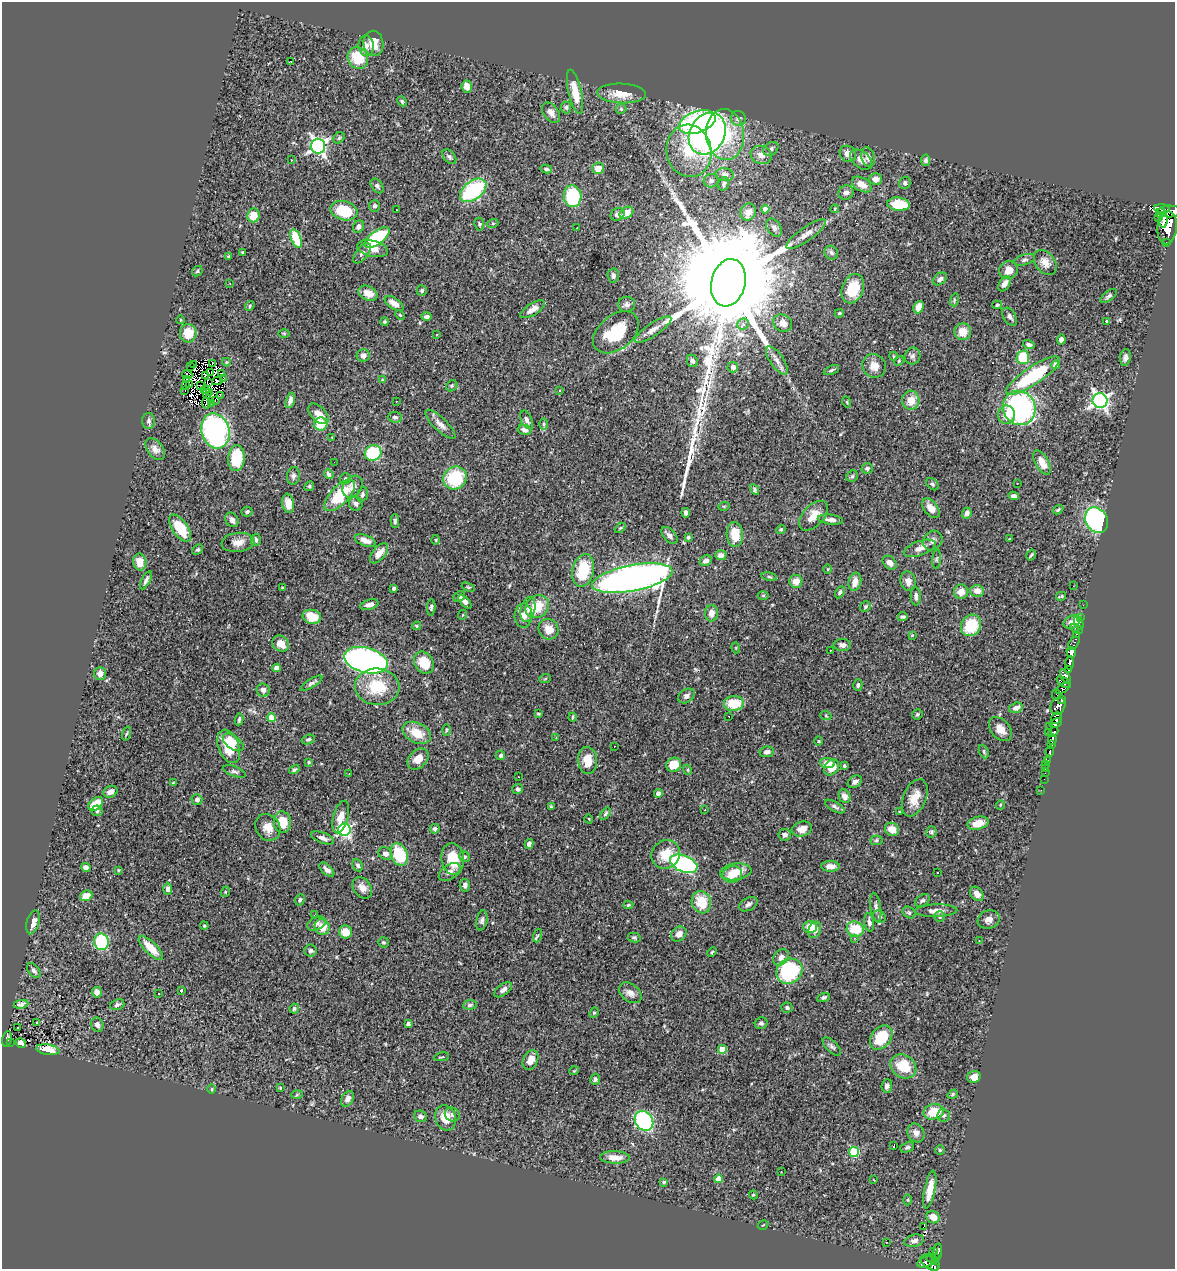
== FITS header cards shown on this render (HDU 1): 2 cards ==
NAXIS1  =                 1173
NAXIS2  =                 1267

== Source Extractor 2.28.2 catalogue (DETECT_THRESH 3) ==
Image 1173 x 1267 px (HDU 1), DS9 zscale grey, 1 PNG px = 1 image px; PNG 1177 x 1271 px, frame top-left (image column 1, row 1267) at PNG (2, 2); each listed source drawn as its Kron ellipse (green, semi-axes under 4 px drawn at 4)
Background 0.574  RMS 0.026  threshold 0.0785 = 3 sigma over >= 5 px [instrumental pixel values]
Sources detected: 495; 16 with non-positive FLUX_AUTO (blend fragments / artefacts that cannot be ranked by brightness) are neither listed nor drawn; the other 479 listed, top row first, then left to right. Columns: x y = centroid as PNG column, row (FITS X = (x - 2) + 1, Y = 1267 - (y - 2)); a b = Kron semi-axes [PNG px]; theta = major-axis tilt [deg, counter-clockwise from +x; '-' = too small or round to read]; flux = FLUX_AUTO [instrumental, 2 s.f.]
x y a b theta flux
373 43 12 10 -82 30
366 46 10 7 -83 10
358 58 11 10 - 53
290 61 3 2 - 20
467 86 6 5 - 12
575 92 22 6 -77 34
621 93 24 10 -2 31
402 101 5 4 - 3
566 107 6 5 - 3.6
621 109 5 5 - 2.8
551 113 11 7 -53 11
738 119 8 7 - 7.8
697 122 19 10 19 260
707 134 22 17 61 570
725 135 25 19 -83 110
339 138 6 5 - 2.8
318 146 7 7 - 520
771 149 8 6 36 4.6
689 151 26 22 -80 82
848 154 9 7 -46 12
761 155 10 9 - 13
449 157 8 5 -50 4.7
868 157 10 6 -76 10
291 160 3 2 - 2.4
861 160 12 8 -39 13
926 160 5 4 - 4.5
598 168 6 5 - 19
546 169 6 3 -11 3
724 175 9 6 -6 7.4
876 179 6 6 - 14
711 181 7 7 - 5.7
905 183 6 5 - 4.1
724 184 6 5 - 4
862 184 10 6 -29 20
377 186 8 5 -52 4.1
473 190 15 9 38 170
846 193 8 7 - 7.7
573 196 11 9 -85 100
899 204 11 6 -6 57
375 206 6 5 - 4.5
765 209 4 4 - 14
835 209 4 3 - 1.5
1162 209 8 3 -4 210
396 210 2 2 - 1.6
344 211 13 9 -16 69
1169 211 12 6 1 560
748 212 9 7 60 15
627 213 7 5 33 22
1160 213 5 3 - 160
617 214 7 6 - 6
253 215 7 6 - 25
1159 218 4 3 - 67
1163 220 8 4 89 290
493 223 5 3 - 1.7
479 224 6 5 - 2.8
358 227 6 5 - 6.6
577 228 2 2 - 0.93
774 228 10 6 -54 7
1167 228 17 9 86 1100
806 234 24 7 35 15
377 238 15 6 36 130
296 239 10 5 -67 74
1167 242 3 3 - 36
372 249 16 8 -13 18
243 252 3 3 - 2.4
362 253 12 6 51 6
831 253 7 6 - 5.4
228 256 4 3 - 2.1
1024 260 11 5 16 4.5
1045 262 14 9 -53 15
1009 270 9 9 - 17
197 271 6 4 47 2.4
613 276 7 5 -87 5.8
940 279 8 5 35 5.9
728 283 24 17 76 81000
230 284 4 3 - 1.3
1004 284 8 5 59 8.7
853 289 15 10 68 50
422 291 5 5 - 3
368 293 10 7 -27 20
1109 296 9 4 37 3.9
954 300 6 4 73 2.7
394 303 10 5 -34 15
627 304 8 7 - 6.4
997 305 5 3 - 2.3
250 306 5 4 - 2.4
919 307 6 5 - 18
533 309 14 6 32 10
839 313 4 3 - 2.2
400 315 5 3 - 1.5
426 317 5 3 - 4.9
1010 317 10 6 -56 6.4
181 320 4 3 - 1.4
385 321 4 4 - 2.6
1106 321 3 2 - 1.4
783 323 10 8 -33 14
743 324 6 5 - 6.2
653 330 21 6 33 13
616 332 26 17 39 67
963 332 8 8 - 23
188 333 9 8 - 35
284 333 6 4 -1 1.7
436 335 3 3 - 2.2
1061 340 5 4 - 6.9
1029 345 6 4 -17 4.8
363 355 6 6 - 10
893 356 4 2 - 1.4
913 356 8 7 - 5.8
1023 357 7 6 - 66
1125 357 8 5 82 6.2
777 360 17 6 -56 11
692 361 6 5 - 4.6
899 361 5 4 - 1.8
227 362 4 4 - 2
194 364 3 3 - 12
213 364 4 3 - 0.45
1056 365 4 4 - 15
874 366 12 11 - 17
191 367 3 2 - 6.4
733 367 5 5 - 8.2
831 370 8 4 24 3.2
210 373 3 2 - 2.4
187 374 5 3 - 2.5
222 374 4 2 - 4.4
205 375 4 3 - 2.7
1033 376 32 9 34 140
187 379 3 2 - 0.8
223 379 3 2 - 0.98
382 380 4 4 - 1.6
217 381 5 3 - 4.4
208 383 4 2 - 0.97
190 384 2 2 - 0.76
186 385 2 2 - 1.7
201 385 2 2 - 1.7
452 386 6 5 - 2.6
205 390 4 2 - 1.3
560 390 3 3 - 1.7
185 391 3 2 - 60
210 393 3 2 - 0.5
207 394 5 2 - 1.6
220 395 3 2 - 5.1
290 400 8 4 74 8.5
911 400 9 8 - 23
215 401 3 2 - 0.62
396 401 3 2 - 2.4
1100 401 7 7 - 540
847 402 5 3 - 1.6
206 403 6 2 -78 2.8
211 403 3 2 - 1.9
1019 408 17 16 - 340
318 414 12 7 -45 21
1006 415 9 8 - 20
395 417 7 5 -5 4.3
527 420 10 5 -65 7.5
149 421 8 6 -89 5.2
321 424 6 6 - 44
440 424 20 6 -44 12
544 424 6 4 -90 2.6
524 430 7 5 -13 7.9
215 431 18 14 -75 320
332 437 2 2 - 1.4
155 449 12 7 -53 11
373 453 8 7 - 93
236 458 13 8 86 68
334 462 3 2 - 1.3
1042 463 13 6 -61 20
867 468 6 5 - 3.7
329 474 5 4 - 4.8
293 476 9 6 84 5.3
852 476 6 5 - 3.4
455 478 12 11 - 97
345 479 5 5 - 3.2
932 484 7 5 -41 3.2
1017 484 2 2 - 2.6
309 486 5 4 - 2.8
353 487 12 9 53 10
755 490 5 4 - 3.2
362 494 7 5 73 4.7
340 495 20 9 46 77
1014 496 5 4 - 4.9
288 503 9 6 -81 18
356 504 7 6 - 5.3
724 506 6 3 17 1.9
931 508 11 6 -51 14
1058 510 5 3 - 2.5
247 512 5 5 - 3.4
686 513 4 4 - 5.6
967 513 6 4 66 6.4
813 516 18 10 46 23
232 520 7 6 - 9.7
830 520 13 5 -7 7.7
1097 520 13 11 -60 240
395 521 7 4 88 3.6
180 528 16 7 -55 45
620 528 6 4 43 2
781 529 5 4 - 2.7
735 534 12 8 -87 36
669 535 10 6 -48 7.5
688 537 4 4 - 2.6
1010 539 4 2 - 1.3
256 540 6 5 - 3.9
365 540 11 5 -21 14
436 540 5 3 - 1.7
932 540 10 9 - 8.9
238 542 16 9 6 16
920 548 16 7 20 15
197 549 6 4 41 3
379 553 12 6 50 15
721 555 6 5 - 8.8
1031 555 6 2 57 2.2
937 559 9 4 85 3
706 561 6 5 - 6.8
140 562 8 6 -79 19
890 563 8 6 -41 9.4
828 569 4 3 - 1.5
583 570 16 10 77 70
769 577 8 4 -9 2.6
632 578 41 13 11 1700
146 580 10 3 63 5
796 581 6 6 - 16
908 581 9 7 -77 12
855 582 9 6 77 18
1073 586 2 2 - 1.2
282 587 3 2 - 1.3
468 587 7 4 -18 2
394 589 4 3 - 3.4
977 591 7 6 - 14
840 592 6 4 60 2.8
961 592 7 7 - 17
459 596 6 4 25 3.5
763 596 5 3 - 2.1
916 596 9 5 -89 5.6
1061 596 5 2 - 2.3
465 602 8 4 -47 7.6
369 605 9 5 15 7.7
1083 605 2 2 - 4.4
431 607 8 4 87 3.2
537 607 12 10 42 43
865 607 5 5 - 2.6
528 609 12 7 75 9.5
711 613 8 6 88 14
462 615 5 3 - 1.5
523 616 12 8 87 15
312 617 9 7 -15 34
903 617 5 3 - 3.2
1081 617 3 2 - 4
1072 622 8 6 26 11
1079 623 8 4 -70 25
971 625 11 9 54 68
416 626 4 3 - 2.3
549 629 10 9 - 21
1077 629 6 3 -27 12
1077 634 3 2 - 4.6
912 635 3 3 - 1.5
1074 643 7 4 51 3.2
281 644 9 7 -43 18
842 645 8 6 -2 7.5
736 648 5 3 - 1.7
830 650 3 2 - 3.1
1071 652 6 4 -73 270
366 660 22 12 -15 480
424 663 11 9 -57 41
1070 663 7 3 88 210
276 668 4 4 - 10
1068 670 4 3 - 16
100 674 6 5 - 12
1065 677 8 4 -60 140
545 679 6 3 20 1.6
1064 682 8 4 -34 68
311 683 12 4 31 5.2
858 685 6 4 74 3.7
377 687 22 18 -4 69
1063 688 8 3 33 5.1
263 690 7 6 - 7.5
1056 695 5 3 - 40
686 696 9 6 35 7.2
1062 699 4 4 - 110
734 703 10 7 5 53
1058 706 9 7 64 250
1016 708 7 5 17 8.8
538 714 4 2 - 1.9
917 714 5 5 - 2.7
729 716 3 2 - 1.3
826 716 5 3 - 1.7
573 717 4 2 - 2
272 718 4 4 - 41
1056 718 6 5 - 250
239 719 6 3 81 3.4
1056 723 6 3 29 240
1050 726 3 3 - 36
1000 729 14 9 -49 17
446 730 6 4 88 2.1
1053 732 6 4 42 120
417 733 15 10 -27 35
1048 733 3 2 - 8.2
126 734 7 3 71 2.1
556 738 2 2 - 1
308 739 7 4 18 3.9
1052 739 5 4 - 130
818 741 4 3 - 1.5
233 742 12 6 -37 36
1051 745 3 2 - 19
229 746 17 10 -69 47
614 746 2 2 - 2.5
984 751 7 4 -65 2.8
1050 751 5 3 - 68
767 752 7 5 8 7.2
501 755 5 4 - 4.1
418 759 12 8 45 18
588 760 13 9 -86 27
1048 760 3 3 - 49
309 762 4 3 - 1.7
827 763 7 5 -3 14
1045 764 2 2 - 2.4
674 765 8 7 - 28
844 766 4 3 - 6.3
832 767 9 6 53 26
1046 768 3 2 - 8.6
294 770 6 4 32 3
688 770 5 3 - 1.7
234 771 12 5 -20 4.8
1045 773 2 2 - 4.5
349 774 2 2 - 2.1
518 777 3 2 - 2.1
1044 779 2 2 - 3.6
173 782 4 2 - 1.2
855 782 7 5 34 5.8
518 789 5 5 - 3.9
1041 790 2 2 - 2.5
110 792 7 5 23 10
658 794 4 4 - 9.9
845 796 7 5 -66 10
915 798 19 11 68 27
197 800 5 5 - 6.5
96 804 8 5 42 40
1000 805 5 3 - 1.7
551 807 4 3 - 3
835 807 11 4 -30 4.6
705 810 3 2 - 3.5
97 811 5 5 - 3.7
899 812 3 3 - 1.6
605 814 7 4 54 2.7
341 817 17 7 74 19
589 819 4 3 - 1.2
282 822 11 8 -83 45
978 823 11 6 15 26
268 827 14 12 -56 20
435 829 5 4 - 3.7
802 829 10 7 16 14
892 829 7 6 - 20
344 830 6 6 - 330
931 832 6 5 - 3.4
785 835 6 6 - 4.9
322 838 12 5 -21 9.3
876 840 6 5 - 3
529 844 5 4 - 7.4
385 854 7 6 - 9.8
666 854 15 13 44 33
399 855 11 8 -68 81
465 857 6 5 - 3.7
453 859 16 11 -83 46
684 864 14 8 -21 310
358 865 6 5 - 4
830 866 9 5 -2 13
86 867 5 4 - 8.6
118 870 4 4 - 1.7
327 870 9 5 -42 6.6
450 872 12 7 33 9.6
736 872 16 8 8 29
938 873 3 3 - 11
732 874 10 8 20 24
465 885 6 5 - 6.4
362 888 12 8 -52 13
168 889 6 4 -90 5.7
225 892 5 3 - 1.6
977 894 8 5 -51 10
86 896 6 5 - 21
300 900 6 4 63 3.2
922 900 8 5 36 3.6
701 902 11 9 -69 43
748 904 10 6 29 5.5
628 905 5 4 - 2.2
876 908 15 5 -82 6.9
936 911 21 6 2 13
909 912 7 5 -32 3.4
314 915 2 2 - 4.3
940 916 5 5 - 3.1
880 917 7 5 -44 4.3
482 920 10 5 79 5.5
989 920 11 9 18 10
33 922 12 6 75 12
869 922 9 5 -83 5.9
316 923 10 6 26 7
204 926 4 3 - 2.3
322 927 8 7 - 27
810 927 7 6 - 29
855 929 8 7 - 49
814 930 8 6 69 11
345 932 6 6 - 22
679 934 8 7 - 11
538 935 7 4 70 2.8
634 938 6 4 -13 3.1
855 938 4 4 - 2.8
979 941 2 2 - 1.2
101 942 8 7 - 120
383 942 5 5 - 3
151 948 16 6 -45 30
310 951 6 6 - 5.1
712 952 5 3 - 2
781 957 9 7 45 9.8
34 970 8 5 -53 4.9
789 971 14 12 36 150
181 990 3 3 - 4.1
503 990 10 5 36 7.2
97 992 5 5 - 11
630 993 13 8 -37 11
159 994 3 2 - 0.97
823 997 6 4 21 3.8
21 1004 7 4 9 4.8
117 1005 7 5 20 4.3
470 1005 7 4 6 4.6
294 1008 5 5 - 2.9
787 1008 5 5 - 4
594 1013 5 4 - 2.4
37 1023 3 3 - 27
761 1023 6 6 - 5.1
408 1024 4 4 - 4.2
97 1025 7 6 - 7.9
17 1028 2 2 - 1.7
881 1037 13 9 51 62
7 1039 8 5 79 98
11 1042 3 2 - 6.5
21 1043 5 4 - 8.2
832 1046 11 5 -45 5.3
722 1049 4 4 - 34
48 1050 12 5 -9 16
442 1057 7 2 8 1.7
530 1060 10 7 66 15
903 1066 14 11 -36 52
574 1071 5 3 - 1.4
974 1077 7 6 - 11
595 1079 5 5 - 5.1
887 1086 7 5 84 6.1
280 1088 4 3 - 1.6
212 1089 5 3 - 1.6
297 1094 6 4 3 2.1
953 1094 5 4 - 2.6
348 1099 8 6 57 8.3
934 1112 10 7 10 47
452 1115 8 6 -33 5.2
944 1115 6 6 - 4.1
420 1116 6 5 - 7
445 1118 13 10 -72 28
644 1121 10 8 -51 250
916 1133 10 8 -61 9.7
894 1146 3 2 - 1.7
907 1147 7 5 23 3.2
940 1150 4 4 - 2.5
854 1152 5 5 - 110
615 1157 15 6 -2 16
781 1172 2 2 - 0.8
719 1179 4 4 - 27
874 1180 3 3 - 5
664 1182 4 3 - 3
930 1190 19 5 79 28
753 1195 4 4 - 1.8
908 1200 5 3 - 2.1
933 1217 7 6 - 19
763 1225 5 2 - 1.2
924 1227 4 3 - 26
914 1241 10 6 14 6.7
886 1242 2 2 - 1.6
933 1252 3 2 - 3.3
938 1253 9 3 82 91
936 1257 4 3 - 60
932 1258 6 2 -35 22
925 1262 8 5 23 150
930 1262 10 6 -33 240
935 1267 3 3 - 71
At the frame edge (FLAGS 8, measured only in part): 1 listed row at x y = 935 1267
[16 non-positive-flux detections neither listed nor drawn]